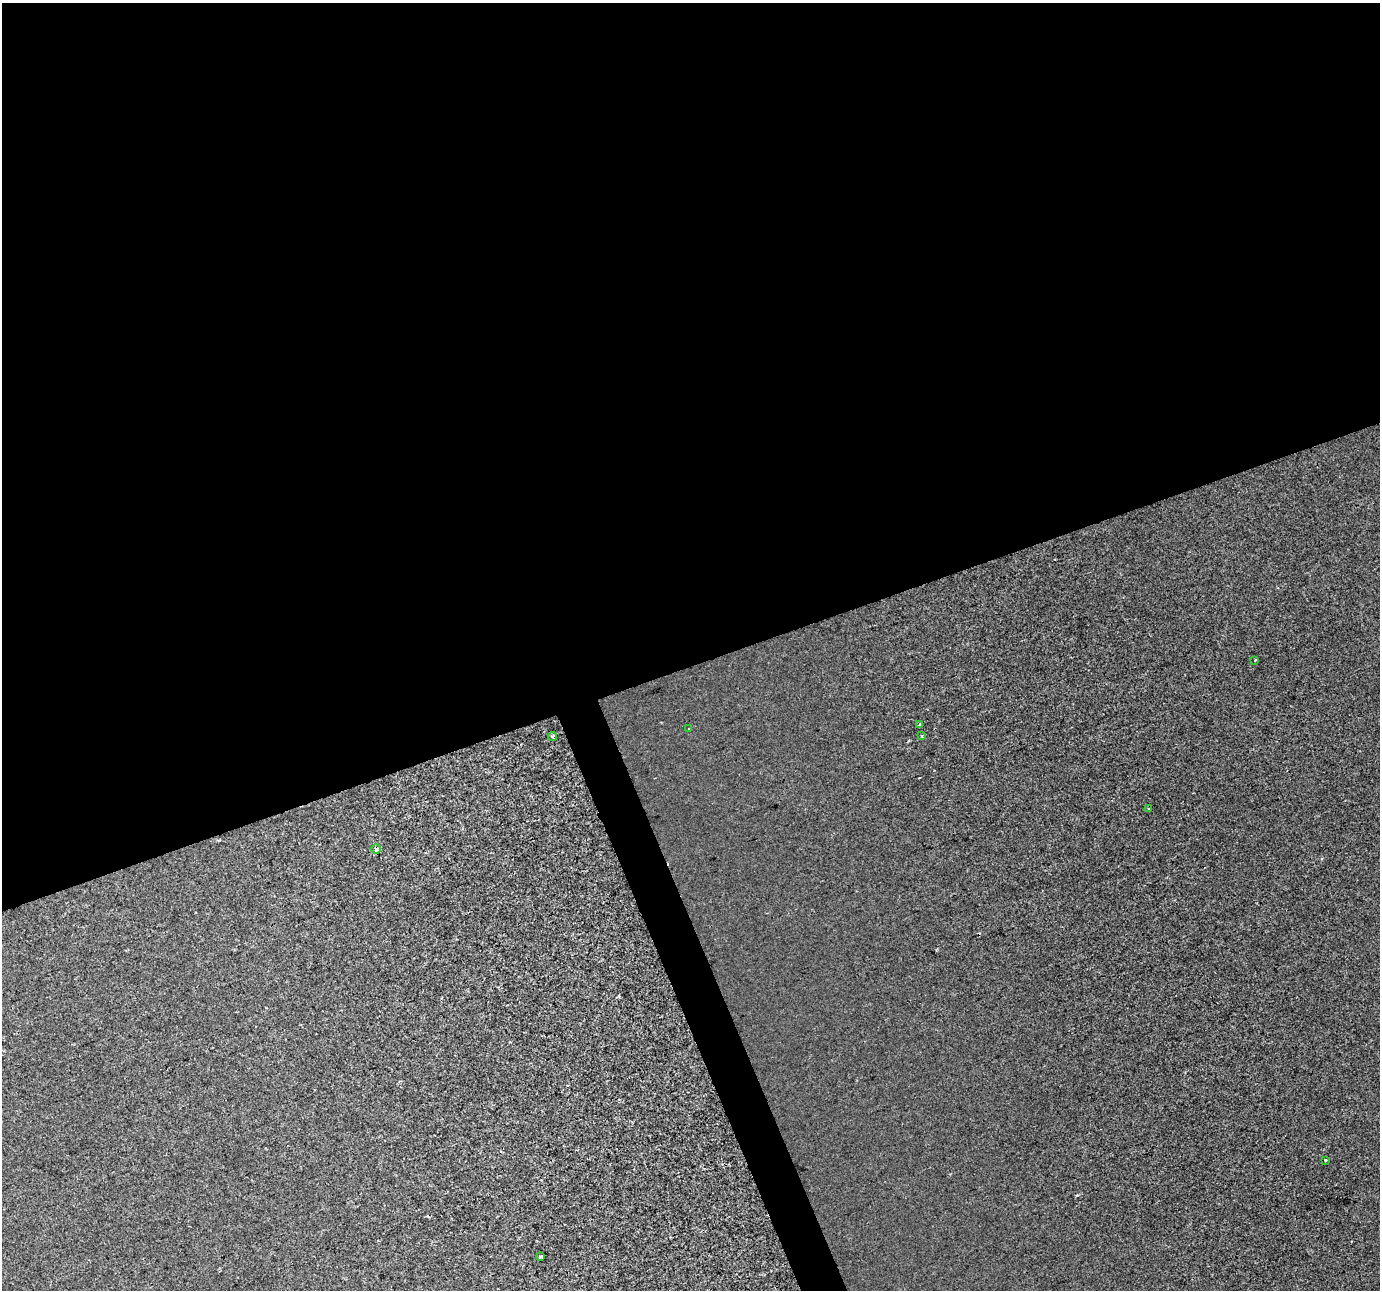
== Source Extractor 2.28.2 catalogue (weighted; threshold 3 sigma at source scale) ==
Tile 2 of 4 x 4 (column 2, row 1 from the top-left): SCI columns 1379-2756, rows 3992-5279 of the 5513 x 5354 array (HDU 1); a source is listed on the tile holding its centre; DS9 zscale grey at full resolution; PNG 1382 x 1292 px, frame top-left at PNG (2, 3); each listed source drawn as its Kron ellipse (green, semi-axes under 4 px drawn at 4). Shown black and unused: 53% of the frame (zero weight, under 2 of 3 exposures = <1% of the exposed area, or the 3 px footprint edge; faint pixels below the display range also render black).
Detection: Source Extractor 2.28.2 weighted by HDU 2 'WHT'; one run over the whole footprint, this tile lists its part. Background 2.73e-04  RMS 0.0029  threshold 0.0131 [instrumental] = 3 sigma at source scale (4.5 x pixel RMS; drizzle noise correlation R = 1.50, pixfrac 1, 0.0396/0.0396 arcsec/px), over >= 5 px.
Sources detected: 11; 2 cosmic-ray / hot-pixel residue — neither listed nor drawn; the other 9 listed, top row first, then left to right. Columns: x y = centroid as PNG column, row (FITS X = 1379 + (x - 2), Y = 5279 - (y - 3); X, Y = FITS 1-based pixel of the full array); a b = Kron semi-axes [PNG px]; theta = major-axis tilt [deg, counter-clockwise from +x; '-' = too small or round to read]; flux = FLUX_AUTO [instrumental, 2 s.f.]
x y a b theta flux
1255 660 3 3 - 1.4
920 725 4 3 - 3.2
689 728 3 2 - 0.23
922 735 3 3 - 1.3
552 737 4 4 - 0.76
1148 808 2 2 - 0.26
376 849 4 4 - 1.1
1325 1160 3 3 - 0.37
540 1256 4 3 - 0.48
Overlapping masked pixels (flux is a lower limit): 1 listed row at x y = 376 849